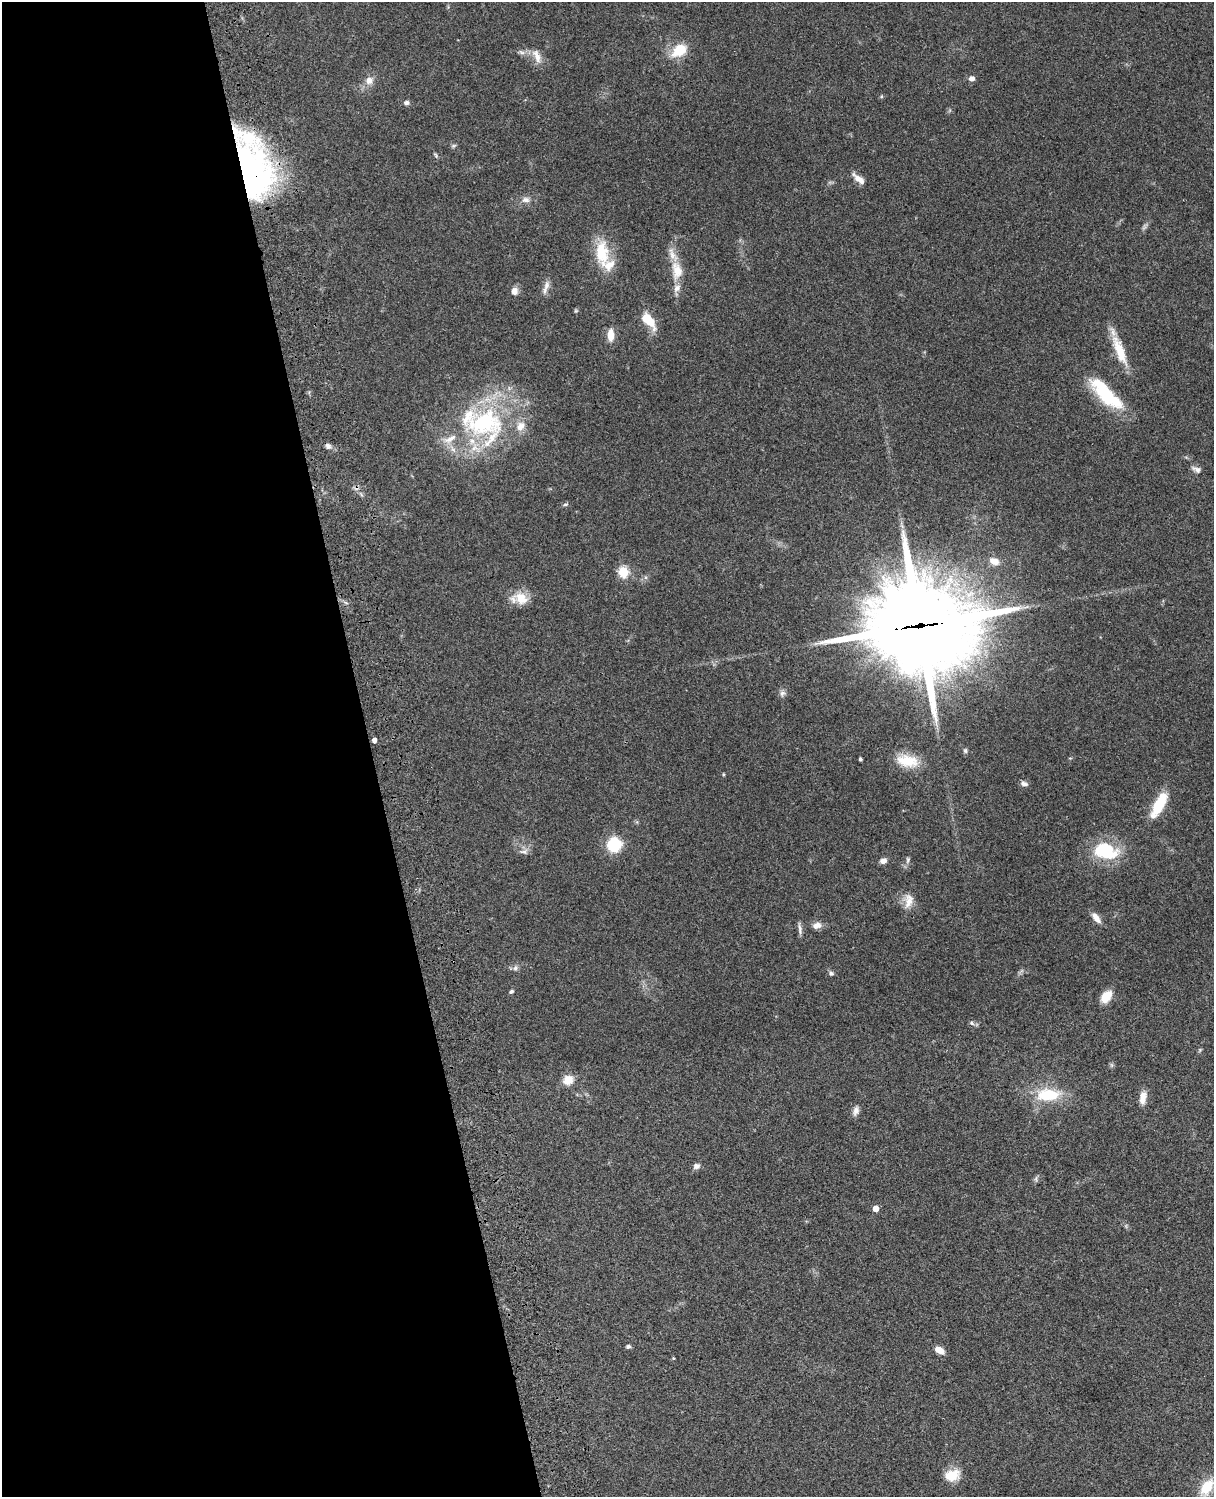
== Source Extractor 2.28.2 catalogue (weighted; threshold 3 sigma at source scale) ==
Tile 5 of 4 x 3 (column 1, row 2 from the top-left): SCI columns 121-1332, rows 1773-3267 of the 5087 x 4926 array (HDU 1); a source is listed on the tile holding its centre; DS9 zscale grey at full resolution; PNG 1216 x 1499 px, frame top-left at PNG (2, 2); no overlay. Shown black and unused: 31% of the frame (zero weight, under 3 of 4 exposures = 6% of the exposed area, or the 3 px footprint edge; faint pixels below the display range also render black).
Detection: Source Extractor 2.28.2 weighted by HDU 2 'WHT'; one run over the whole footprint, this tile lists its part. Background 0.104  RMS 0.0065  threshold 0.0293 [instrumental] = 3 sigma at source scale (4.5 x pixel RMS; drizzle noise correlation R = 1.50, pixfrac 1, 0.05/0.05 arcsec/px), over >= 5 px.
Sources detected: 75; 1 too faint to see at this stretch — not listed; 8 inside a brighter listed object's ellipse — not listed separately; the other 66 listed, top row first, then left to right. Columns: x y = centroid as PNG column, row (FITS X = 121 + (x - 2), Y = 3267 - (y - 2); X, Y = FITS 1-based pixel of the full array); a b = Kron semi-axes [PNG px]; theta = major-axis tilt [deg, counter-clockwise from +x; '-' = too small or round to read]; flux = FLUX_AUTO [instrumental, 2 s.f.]
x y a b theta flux
680 50 21 13 35 16
521 52 10 5 -26 2.1
537 56 21 9 -67 6.5
972 78 8 6 6 2.5
369 80 9 9 - 4.9
406 103 6 5 - 2.2
454 146 8 5 20 1.1
436 155 8 4 -57 1
252 172 64 34 -74 210
858 179 17 7 -40 5.5
526 200 11 8 -1 3.4
602 253 33 17 -88 24
677 270 26 14 -81 13
546 285 13 8 78 4
514 291 9 8 - 3.8
576 311 5 5 - 0.78
648 320 20 9 -51 14
610 335 14 7 88 7.1
1119 350 43 11 -68 17
1106 394 47 15 -45 40
484 423 55 46 -28 100
328 446 9 7 -42 2.3
1196 469 13 6 -22 2.7
565 504 7 3 9 1
994 561 12 8 -23 6.1
623 572 5 5 - 51
645 577 6 4 -71 0.98
521 598 20 14 -27 11
346 603 6 4 -20 1.1
919 626 42 36 -4 7700
782 693 9 7 54 2.3
374 740 4 4 - 3.1
965 751 7 6 - 1.4
860 759 4 3 - 1.3
907 761 27 14 -12 18
723 774 5 3 - 0.63
1024 784 10 6 -19 2.3
1159 805 34 11 62 20
614 844 13 13 - 26
1105 851 30 18 -14 35
524 852 13 7 1 2.9
908 860 10 5 85 1.7
883 861 7 5 19 3.6
908 901 20 12 82 7.6
1096 918 15 7 -52 4.7
817 925 11 8 20 4.1
800 929 17 4 -83 2.5
515 968 9 6 64 2
831 973 7 6 - 1.6
511 992 5 4 - 1.1
1106 997 12 8 53 12
972 1023 7 5 -28 1.4
1200 1050 6 5 - 0.84
1112 1065 7 4 -89 1.1
568 1080 12 11 - 7.7
1048 1095 31 15 2 27
1143 1097 16 8 81 6.1
856 1111 12 7 68 3.2
696 1166 8 7 - 2.4
1036 1179 9 4 82 1.3
875 1208 4 4 - 6.7
628 1346 5 4 - 1.5
939 1350 10 6 -28 6.2
673 1358 4 3 - 0.68
952 1475 18 13 12 12
1206 1487 24 13 57 16
Overlapping masked pixels (flux is a lower limit): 2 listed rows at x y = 252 172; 919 626